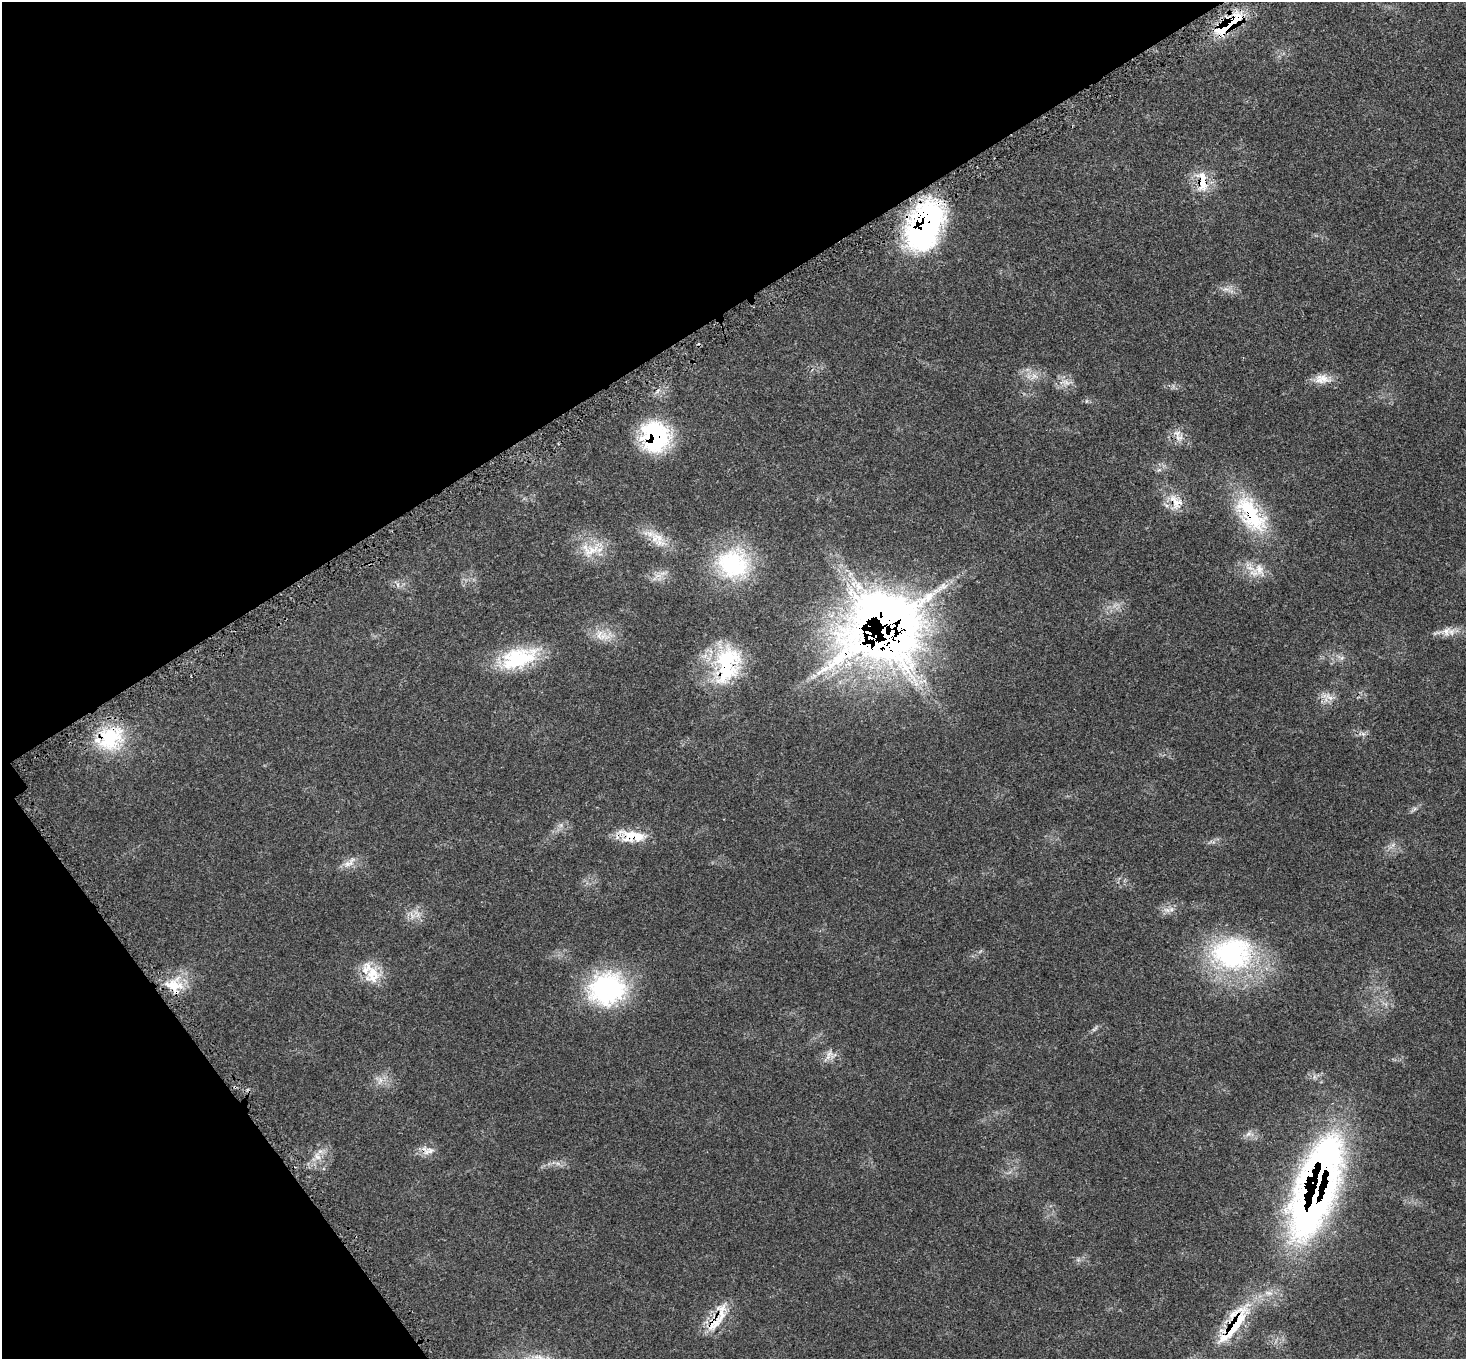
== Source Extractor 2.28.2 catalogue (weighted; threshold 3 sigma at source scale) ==
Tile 5 of 4 x 4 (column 1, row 2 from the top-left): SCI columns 76-1539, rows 2993-4349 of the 6034 x 6057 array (HDU 1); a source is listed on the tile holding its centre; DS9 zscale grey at full resolution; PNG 1468 x 1361 px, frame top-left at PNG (2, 2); no overlay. Shown black and unused: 30% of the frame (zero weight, under 3 of 5 exposures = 4% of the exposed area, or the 3 px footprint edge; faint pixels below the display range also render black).
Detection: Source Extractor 2.28.2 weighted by HDU 2 'WHT'; one run over the whole footprint, this tile lists its part. Background 0.0464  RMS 0.0031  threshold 0.0142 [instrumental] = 3 sigma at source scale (4.5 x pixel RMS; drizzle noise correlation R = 1.50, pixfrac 1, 0.05/0.05 arcsec/px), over >= 5 px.
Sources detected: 49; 1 inside a brighter object's white glare — not listed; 6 inside a brighter listed object's ellipse — not listed separately; the other 42 listed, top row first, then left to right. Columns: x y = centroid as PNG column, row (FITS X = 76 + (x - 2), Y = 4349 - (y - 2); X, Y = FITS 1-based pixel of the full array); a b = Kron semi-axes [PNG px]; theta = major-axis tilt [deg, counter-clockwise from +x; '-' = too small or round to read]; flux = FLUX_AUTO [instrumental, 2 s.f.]
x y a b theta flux
1229 24 46 16 38 16
1202 181 31 13 -85 7.3
925 226 55 33 67 66
1226 289 13 6 -8 1.8
1034 376 11 6 -37 1.9
1322 379 24 12 -1 4
1066 383 11 8 -36 2.2
1087 401 6 4 70 0.4
1177 433 12 9 -53 2.3
655 436 34 31 -84 31
1176 502 26 16 -58 5.8
1251 514 59 27 -56 26
658 537 33 13 -62 5.9
590 550 33 21 12 9.1
733 564 45 40 -17 31
1259 570 23 13 -71 4.7
658 576 11 5 0 1.6
1446 631 14 10 83 2.3
886 632 77 63 43 350
604 636 19 12 -9 4.5
518 658 47 24 19 22
726 663 54 33 64 26
1329 697 16 13 -30 3.1
1363 734 7 4 -19 0.73
110 738 36 30 41 20
561 825 7 5 46 0.87
631 835 35 17 -2 8.5
350 862 21 9 39 2.7
1167 910 13 7 -10 1.8
412 916 14 5 -72 1.6
1232 953 58 45 2 52
373 974 25 21 83 8
175 985 26 24 6 8.8
607 989 45 39 15 39
1094 1029 12 4 40 0.83
829 1055 18 5 70 1.6
380 1080 11 6 85 1.7
430 1151 12 9 -6 2.2
317 1156 13 9 -52 2.4
1319 1188 108 32 70 190
714 1324 26 15 52 7.3
1235 1325 58 21 60 18
Overlapping masked pixels (flux is a lower limit): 16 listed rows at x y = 1229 24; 1202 181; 925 226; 1177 433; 655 436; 1176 502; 1251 514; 886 632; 726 663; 110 738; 631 835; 175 985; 430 1151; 1319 1188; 714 1324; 1235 1325
Unlisted compact peaks at least as high as the median listed source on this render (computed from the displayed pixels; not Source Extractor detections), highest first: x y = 1393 845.